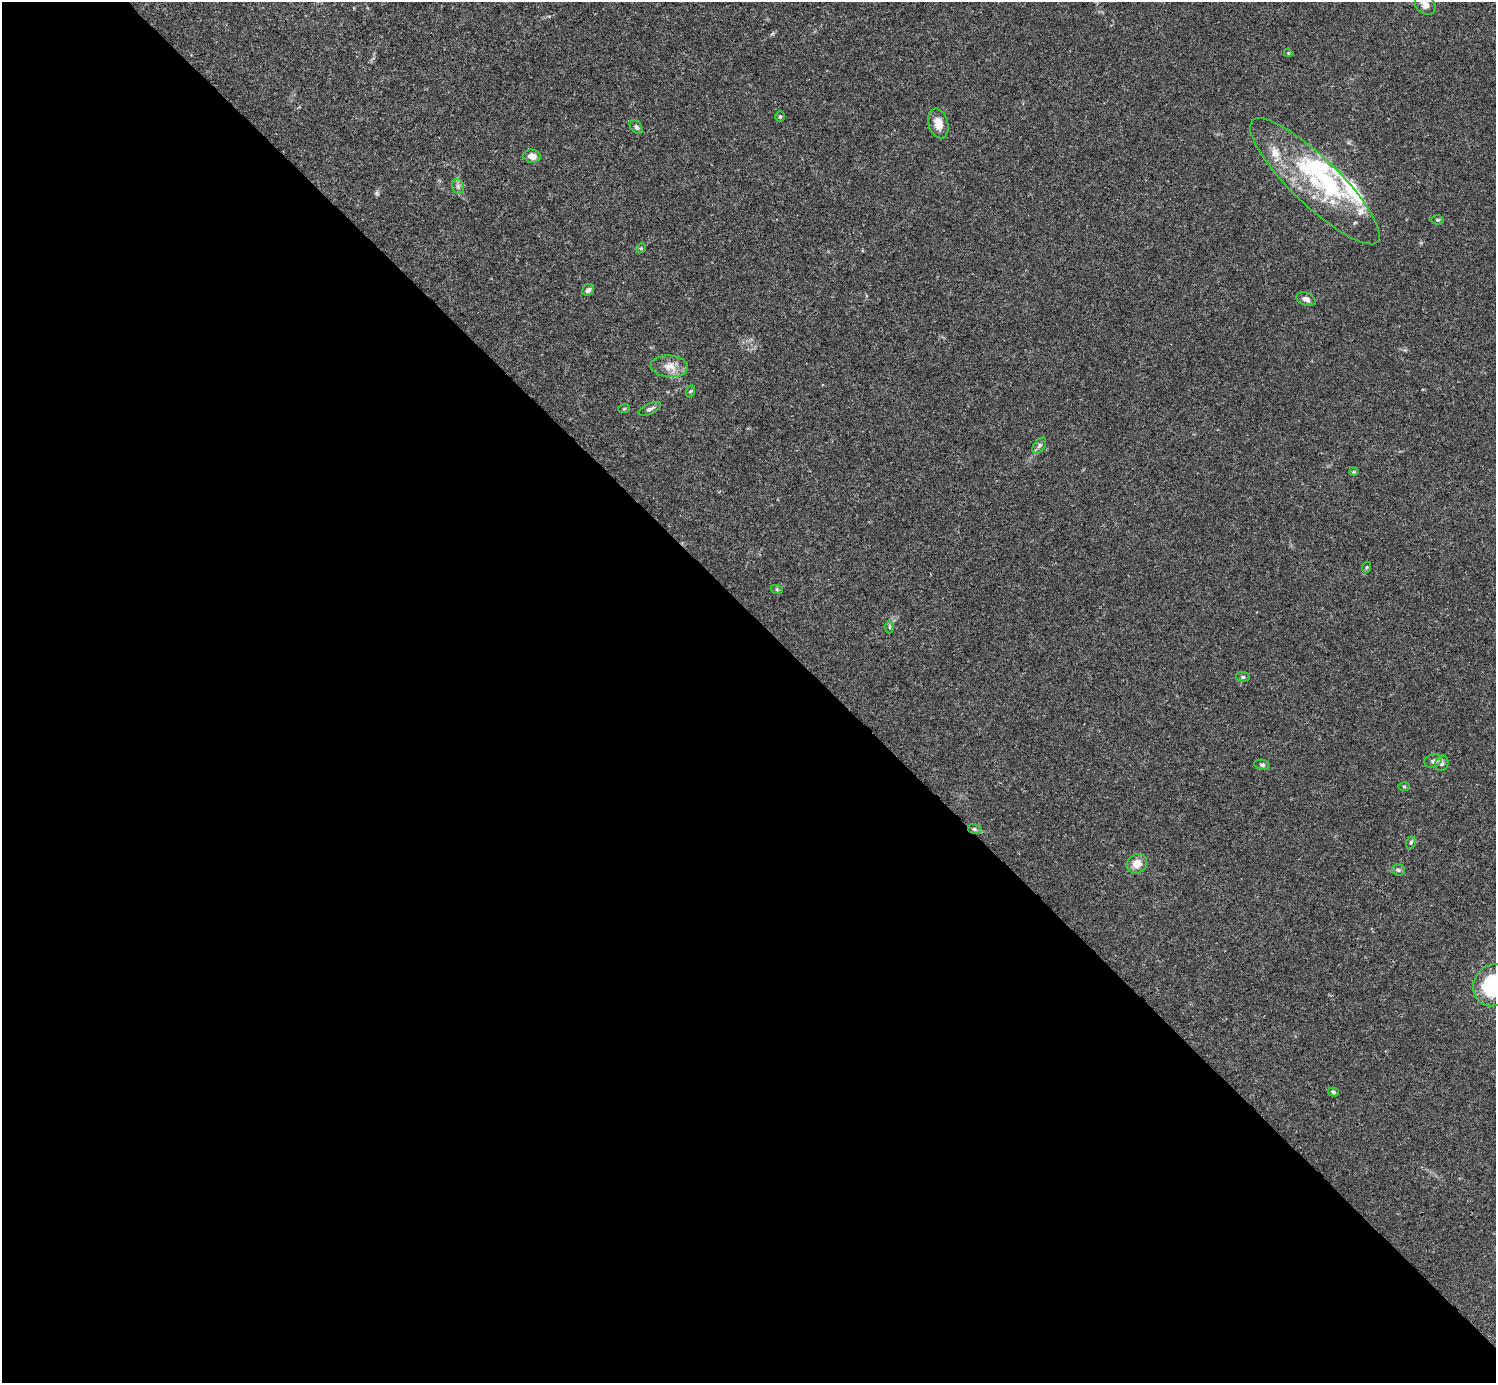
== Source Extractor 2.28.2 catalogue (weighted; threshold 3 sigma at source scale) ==
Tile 9 of 4 x 4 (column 1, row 3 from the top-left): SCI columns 2-1495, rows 1539-2919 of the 5982 x 5981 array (HDU 1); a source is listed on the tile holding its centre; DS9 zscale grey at full resolution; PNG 1498 x 1385 px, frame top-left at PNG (2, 2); each listed source drawn as its Kron ellipse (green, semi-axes under 4 px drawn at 4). Shown black and unused: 55% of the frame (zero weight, under 3 of 4 exposures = <1% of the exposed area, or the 3 px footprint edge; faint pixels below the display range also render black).
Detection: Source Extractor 2.28.2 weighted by HDU 2 'WHT'; one run over the whole footprint, this tile lists its part. Background 0.0164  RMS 0.0022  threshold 0.00989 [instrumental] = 3 sigma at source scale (4.5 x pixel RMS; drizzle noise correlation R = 1.50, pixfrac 1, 0.05/0.05 arcsec/px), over >= 5 px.
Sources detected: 42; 3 inside a brighter object's white glare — neither listed nor drawn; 7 inside a brighter listed object's ellipse — not listed separately; the other 32 listed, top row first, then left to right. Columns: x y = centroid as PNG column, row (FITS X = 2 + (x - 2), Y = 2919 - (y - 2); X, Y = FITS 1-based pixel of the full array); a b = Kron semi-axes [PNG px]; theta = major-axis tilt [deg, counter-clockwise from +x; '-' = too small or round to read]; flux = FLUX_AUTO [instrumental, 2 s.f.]
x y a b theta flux
1425 5 11 9 -46 1.6
1288 53 4 4 - 0.26
780 117 5 4 - 0.29
938 123 15 10 -74 2.4
636 127 8 5 -51 0.58
532 156 9 6 -6 1.8
1315 181 87 23 -44 22
458 186 8 6 -70 0.64
1438 220 6 4 0 0.31
641 248 5 4 - 0.27
588 290 6 5 - 0.87
1306 299 10 6 -18 0.84
669 366 19 11 -4 2.6
691 391 6 4 69 0.28
624 409 6 3 19 0.24
650 409 12 5 25 0.68
1039 446 9 5 54 0.64
1354 472 5 4 - 0.24
1367 567 5 3 - 0.23
777 590 6 4 -20 0.3
890 627 6 4 -90 0.34
1243 677 7 5 -13 0.43
1433 761 9 6 21 0.77
1442 763 8 6 65 0.61
1262 765 8 5 -10 0.44
1404 786 5 3 - 0.23
974 829 6 5 - 0.48
1411 842 6 5 - 0.42
1137 864 11 9 35 2.6
1398 870 6 5 - 0.47
1493 985 21 19 61 19
1333 1092 5 4 - 0.31
Overlapping masked pixels (flux is a lower limit): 1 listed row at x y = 974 829
Isophote crosses this tile's border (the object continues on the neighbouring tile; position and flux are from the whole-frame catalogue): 2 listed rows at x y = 1425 5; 1493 985